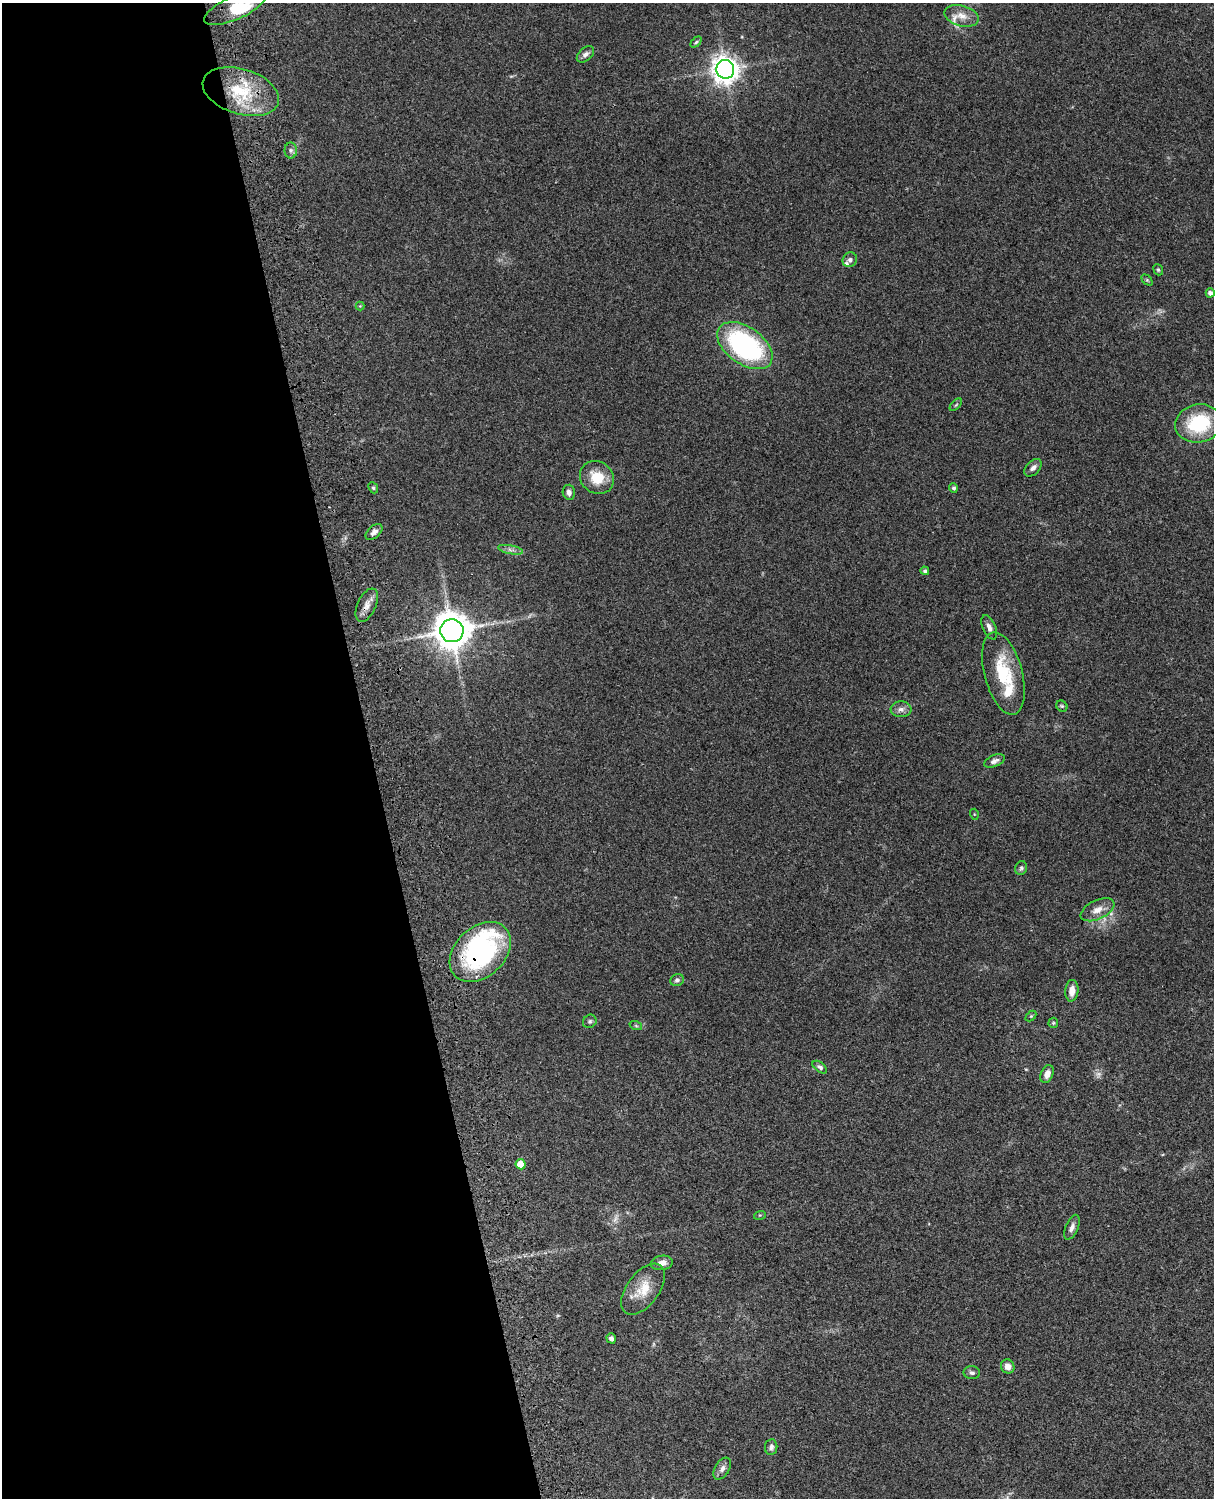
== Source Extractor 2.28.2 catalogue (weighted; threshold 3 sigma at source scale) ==
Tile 5 of 4 x 3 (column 1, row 2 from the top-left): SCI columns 121-1332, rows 1773-3268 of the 5087 x 4928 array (HDU 1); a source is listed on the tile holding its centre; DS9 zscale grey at full resolution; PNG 1216 x 1500 px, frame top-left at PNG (2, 3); each listed source drawn as its Kron ellipse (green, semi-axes under 4 px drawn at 4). Shown black and unused: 31% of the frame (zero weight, under 3 of 4 exposures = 6% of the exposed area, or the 3 px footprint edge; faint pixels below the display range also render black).
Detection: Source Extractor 2.28.2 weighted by HDU 2 'WHT'; one run over the whole footprint, this tile lists its part. Background 0.0981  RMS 0.0063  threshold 0.0282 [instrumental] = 3 sigma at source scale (4.5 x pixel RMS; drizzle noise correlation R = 1.50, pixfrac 1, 0.05/0.05 arcsec/px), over >= 5 px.
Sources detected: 59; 2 too faint to see at this stretch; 2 inside a brighter object's white glare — neither listed nor drawn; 3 inside a brighter listed object's ellipse — not listed separately; the other 52 listed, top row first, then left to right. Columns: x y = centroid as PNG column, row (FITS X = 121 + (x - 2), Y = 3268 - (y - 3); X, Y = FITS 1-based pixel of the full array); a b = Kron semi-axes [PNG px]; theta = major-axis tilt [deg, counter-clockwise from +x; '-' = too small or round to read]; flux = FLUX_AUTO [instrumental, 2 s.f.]
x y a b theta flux
235 8 33 11 24 20
962 16 17 10 -15 6.6
696 42 6 4 45 0.88
585 54 10 6 41 2.4
725 69 9 9 - 580
241 92 39 22 -17 35
291 150 8 6 -89 1.9
850 260 7 7 - 1.9
1158 270 6 4 -68 0.88
1147 280 6 4 -45 0.85
1210 293 4 4 - 2.3
360 306 4 4 - 0.57
745 346 31 18 -35 110
956 405 8 3 45 0.7
1199 423 24 19 10 41
1033 468 10 6 45 2.5
597 477 18 15 -35 15
373 488 6 4 -67 0.94
953 488 5 4 - 1.5
569 492 7 6 - 2.6
374 532 10 6 42 2.6
511 550 13 4 -10 2.1
925 571 4 4 - 1.4
367 605 18 9 65 5.2
989 627 13 6 -66 2.9
452 631 11 11 - 1300
1003 673 42 19 -75 31
1062 706 6 5 - 0.94
901 709 10 8 4 3.1
994 761 11 5 21 2.5
974 814 5 3 - 0.58
1021 868 7 5 72 1.3
1097 910 18 9 25 6.4
480 952 35 25 43 100
677 980 7 6 - 1.5
1072 991 11 6 85 5.5
1031 1016 6 4 45 0.76
590 1021 7 6 - 1.4
1053 1023 5 5 - 0.8
636 1026 6 4 -19 0.82
820 1067 8 5 -37 1.6
1047 1074 9 6 67 4.3
521 1164 5 5 - 10
760 1215 6 4 17 0.68
1072 1227 13 6 67 2.9
662 1263 11 7 9 4.1
643 1289 29 16 54 14
611 1338 5 4 - 2
1008 1366 7 6 - 4.2
972 1373 8 6 -3 1.7
771 1447 8 6 83 1.8
722 1469 12 7 58 2.9
Overlapping masked pixels (flux is a lower limit): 2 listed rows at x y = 367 605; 480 952
Isophote crosses this tile's border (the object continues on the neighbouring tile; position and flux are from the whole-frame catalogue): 1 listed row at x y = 235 8